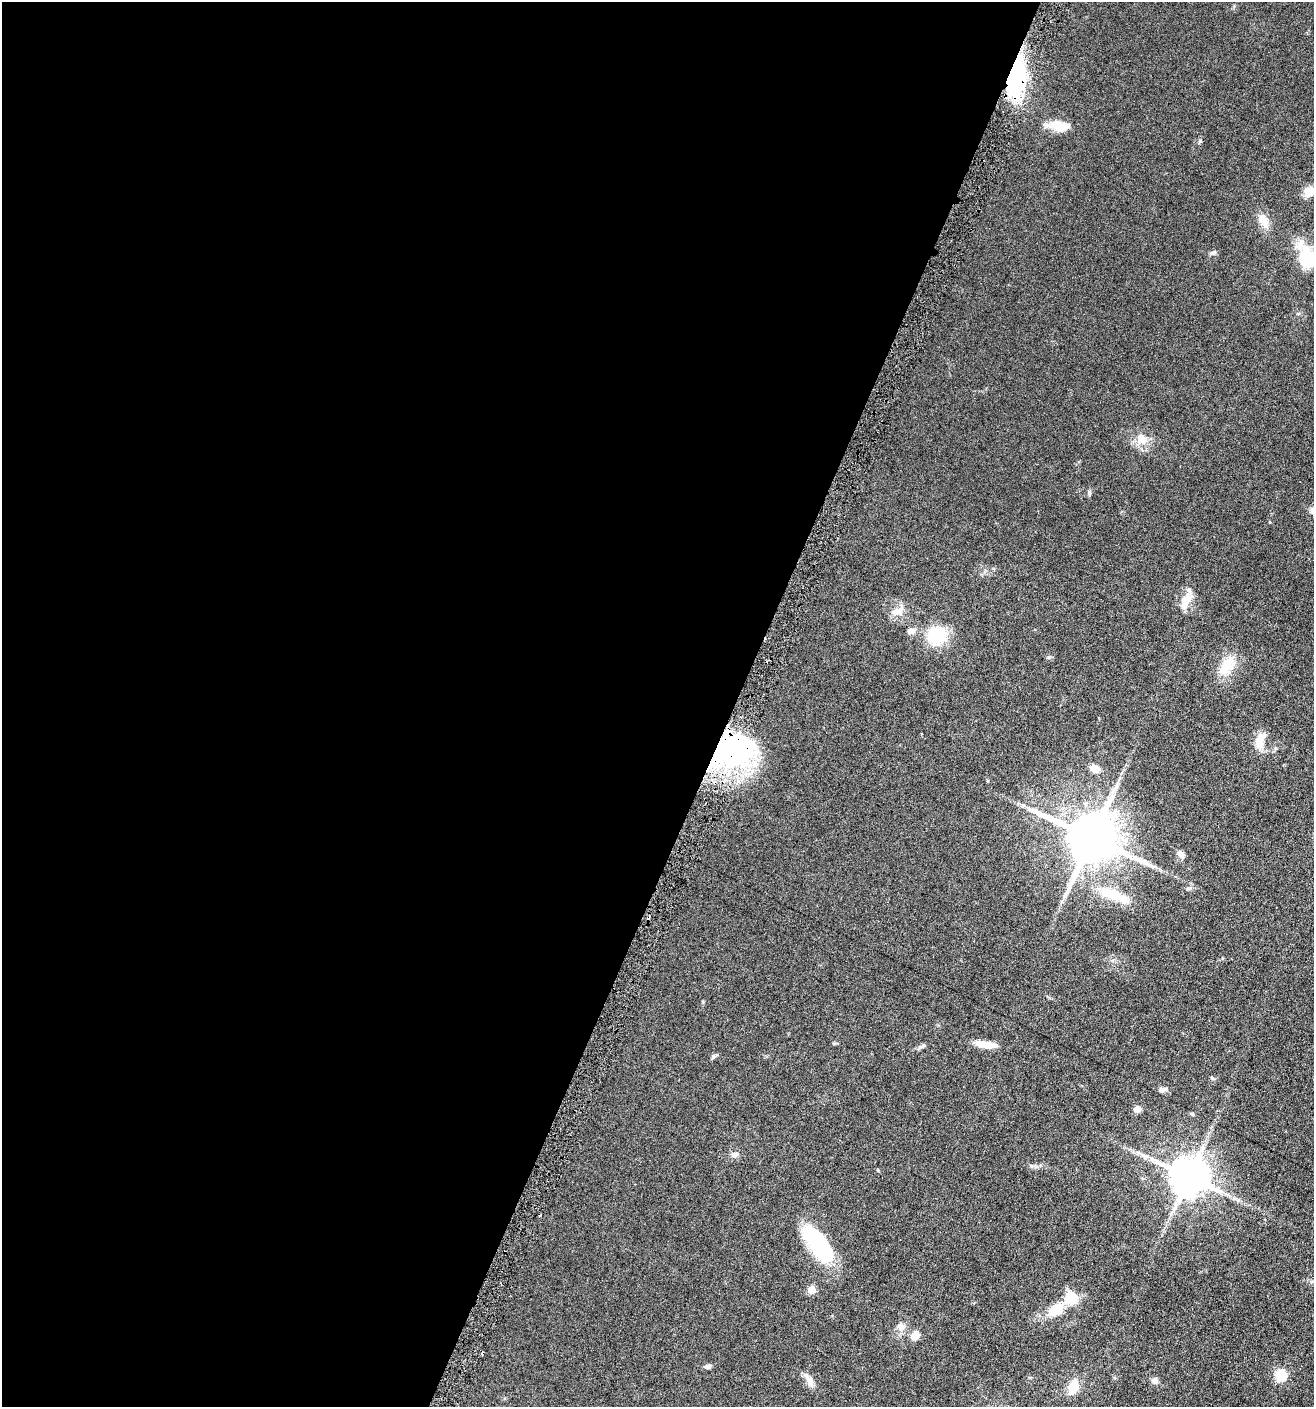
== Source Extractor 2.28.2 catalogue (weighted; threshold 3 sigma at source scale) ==
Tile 5 of 4 x 4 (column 1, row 2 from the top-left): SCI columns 139-1450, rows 2825-4229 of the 5662 x 5646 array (HDU 1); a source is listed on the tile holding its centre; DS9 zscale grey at full resolution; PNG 1316 x 1409 px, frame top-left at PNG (2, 2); no overlay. Shown black and unused: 56% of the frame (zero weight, under 3 of 6 exposures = <1% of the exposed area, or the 3 px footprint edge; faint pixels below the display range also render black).
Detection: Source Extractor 2.28.2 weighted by HDU 2 'WHT'; one run over the whole footprint, this tile lists its part. Background 0.0496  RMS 0.0059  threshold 0.0241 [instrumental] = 3 sigma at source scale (4.09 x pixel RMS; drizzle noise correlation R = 1.36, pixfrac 0.8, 0.05/0.05 arcsec/px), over >= 5 px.
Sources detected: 43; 1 inside a brighter listed object's ellipse — not listed separately; the other 42 listed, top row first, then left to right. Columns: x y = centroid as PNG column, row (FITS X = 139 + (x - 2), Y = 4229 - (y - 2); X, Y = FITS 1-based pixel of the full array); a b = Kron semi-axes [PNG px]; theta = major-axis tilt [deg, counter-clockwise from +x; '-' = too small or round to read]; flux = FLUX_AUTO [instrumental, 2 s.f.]
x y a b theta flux
1015 77 33 15 85 86
1058 126 29 12 -7 8.8
1200 141 5 5 - 0.71
1309 192 10 9 - 6.8
1263 221 19 11 -66 5.8
1213 252 9 6 22 1.3
1307 258 25 23 -51 27
1141 438 16 11 -51 6.5
1089 493 8 5 -75 0.93
1186 600 23 11 61 7.3
897 611 19 10 27 4.8
911 631 10 7 9 2.5
937 635 17 15 1 25
1227 666 25 14 54 12
1260 740 21 10 71 7.4
734 750 45 35 6 91
1095 768 11 9 -27 4.5
1092 838 16 15 - 2800
1181 854 9 7 -46 3.2
1188 888 8 4 8 0.98
1113 895 41 12 -22 18
986 1044 25 7 -7 7.8
922 1046 12 4 30 1.2
714 1056 8 5 74 0.95
1212 1078 6 4 -46 0.62
1165 1089 11 5 23 1.5
1137 1109 8 6 11 3.4
1192 1114 6 4 -18 0.59
734 1154 10 7 8 2
1145 1156 11 4 0 1.7
878 1170 5 3 - 0.43
1188 1176 11 11 - 1500
818 1243 47 19 -54 41
812 1290 5 5 - 12
1056 1309 24 15 31 11
901 1326 12 9 -8 3
915 1335 11 8 51 4.4
708 1366 7 6 - 1.4
1280 1375 6 5 - 35
809 1380 20 8 -63 3.9
1154 1381 9 7 22 1.7
1073 1387 14 9 72 11
Overlapping masked pixels (flux is a lower limit): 2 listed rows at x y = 1015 77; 734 750
Isophote crosses this tile's border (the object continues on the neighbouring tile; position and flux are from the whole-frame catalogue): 1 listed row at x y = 1307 258
Unlisted compact peaks at least as high as the median listed source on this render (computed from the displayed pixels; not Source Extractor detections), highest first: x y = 1049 657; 703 1002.